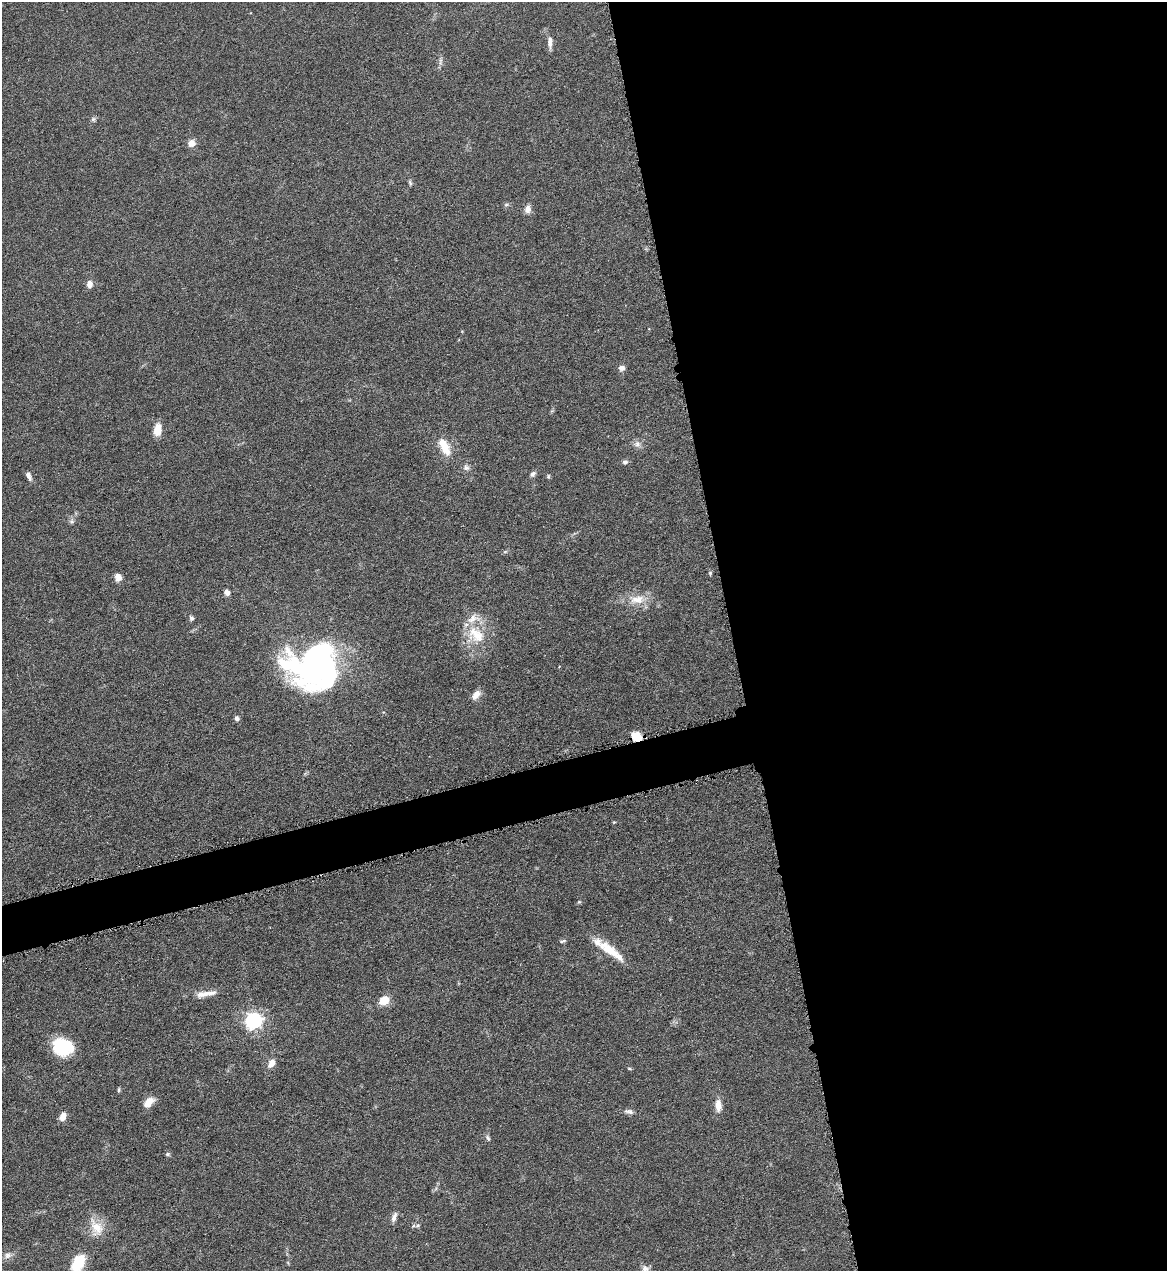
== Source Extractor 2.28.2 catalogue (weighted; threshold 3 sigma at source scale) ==
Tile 8 of 4 x 4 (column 4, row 2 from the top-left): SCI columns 3757-4921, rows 2541-3809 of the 5065 x 5080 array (HDU 1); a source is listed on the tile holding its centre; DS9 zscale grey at full resolution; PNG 1169 x 1273 px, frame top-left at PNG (2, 2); no overlay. Shown black and unused: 40% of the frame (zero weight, under 4 of 8 exposures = <1% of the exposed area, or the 3 px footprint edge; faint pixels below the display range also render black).
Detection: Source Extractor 2.28.2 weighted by HDU 2 'WHT'; one run over the whole footprint, this tile lists its part. Background 0.0459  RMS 0.0034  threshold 0.0141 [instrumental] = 3 sigma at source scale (4.09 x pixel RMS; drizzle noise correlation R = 1.36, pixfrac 0.8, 0.05/0.05 arcsec/px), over >= 5 px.
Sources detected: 52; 1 inside a brighter object's white glare — not listed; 2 inside a brighter listed object's ellipse — not listed separately; the other 49 listed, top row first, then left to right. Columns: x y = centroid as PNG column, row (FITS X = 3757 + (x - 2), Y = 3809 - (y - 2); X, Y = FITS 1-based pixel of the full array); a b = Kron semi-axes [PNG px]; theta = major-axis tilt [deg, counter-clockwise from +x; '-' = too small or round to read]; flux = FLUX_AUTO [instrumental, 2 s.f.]
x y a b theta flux
550 42 17 6 89 1.6
93 119 6 6 - 0.64
191 143 8 8 - 2.1
410 183 7 4 -64 0.56
506 205 6 4 19 0.48
528 209 10 8 79 1.9
89 284 8 6 89 1.9
622 368 8 7 - 1.3
157 430 14 9 79 3.9
637 444 8 8 - 1.3
444 446 22 12 -62 5.7
625 462 7 6 - 0.76
466 467 9 8 - 1.1
533 474 8 6 52 0.96
28 476 11 5 -62 1.4
548 476 6 4 70 0.44
71 521 6 6 - 0.74
710 573 5 4 - 0.4
118 577 9 7 -67 2.1
227 592 7 6 - 1.3
637 599 22 11 7 5.3
191 618 6 5 - 0.78
476 635 29 16 -47 9.2
317 662 44 32 90 99
285 665 65 30 -40 26
476 695 14 8 56 2.1
237 718 6 6 - 0.92
637 737 11 8 -39 5.8
562 941 8 3 18 0.53
610 950 39 9 -36 8.8
202 994 18 9 11 2.7
384 1000 8 7 - 6.5
254 1020 7 7 - 100
62 1047 19 16 -12 16
271 1063 10 6 60 2.5
629 1068 5 3 - 0.33
119 1090 6 4 83 0.45
148 1102 12 8 43 3.8
718 1106 13 7 -88 2.9
629 1111 13 6 -11 1.2
63 1116 10 6 68 2.4
488 1138 8 5 -68 0.71
167 1154 6 5 - 0.63
394 1217 14 6 72 1.5
418 1226 6 5 - 0.51
96 1227 25 15 -63 6
8 1255 10 8 22 1.5
78 1263 15 9 60 12
645 1268 10 8 -15 1.4
Overlapping masked pixels (flux is a lower limit): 1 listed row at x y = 637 737
Isophote crosses this tile's border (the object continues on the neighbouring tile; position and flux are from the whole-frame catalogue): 1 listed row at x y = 78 1263